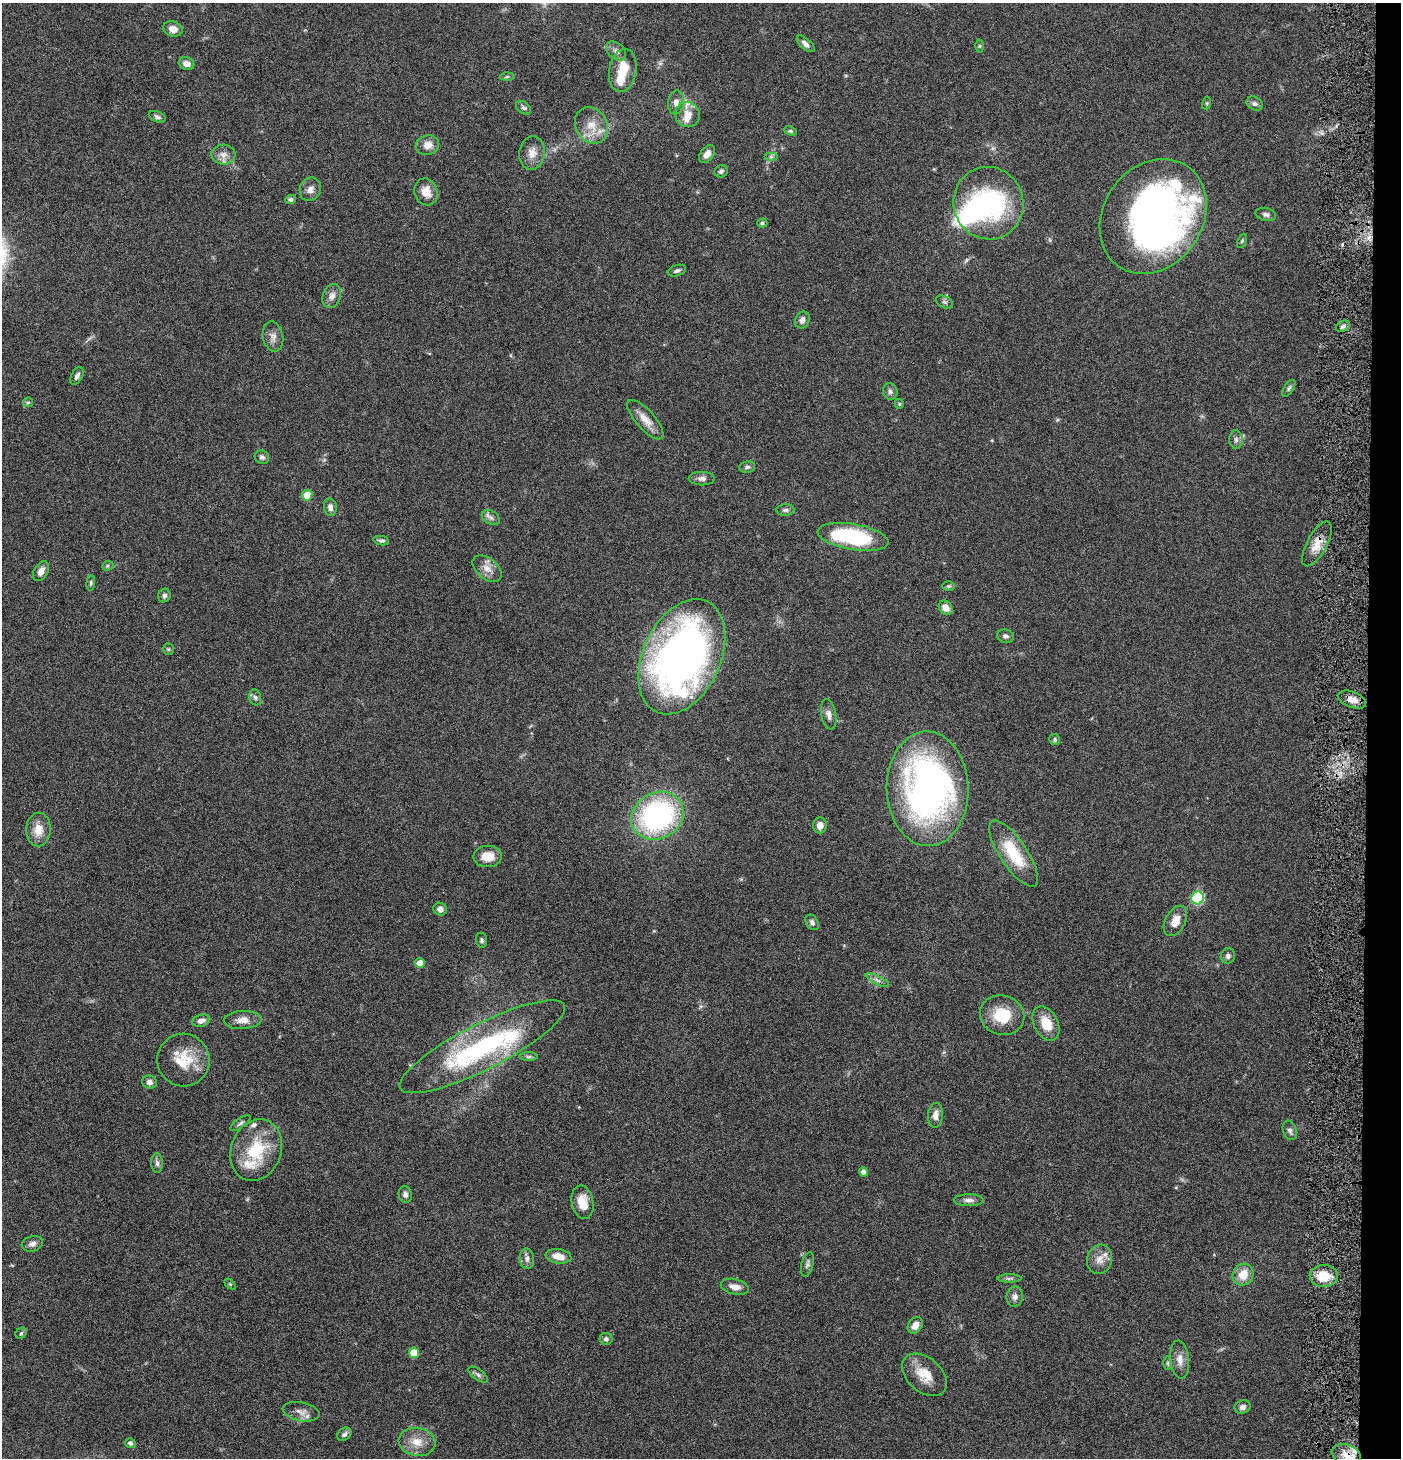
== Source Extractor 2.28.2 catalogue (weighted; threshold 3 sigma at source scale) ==
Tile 6 of 3 x 3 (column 3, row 2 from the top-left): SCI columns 2946-4344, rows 1457-2912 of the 4444 x 4370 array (HDU 1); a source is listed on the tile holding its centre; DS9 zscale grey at full resolution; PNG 1403 x 1460 px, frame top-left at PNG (2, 3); each listed source drawn as its Kron ellipse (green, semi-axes under 4 px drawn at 4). Shown black and unused: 2% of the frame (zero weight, under 4 of 8 exposures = <1% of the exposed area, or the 3 px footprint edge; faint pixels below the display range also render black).
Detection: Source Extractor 2.28.2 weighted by HDU 2 'WHT'; one run over the whole footprint, this tile lists its part. Background 0.0695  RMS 0.0042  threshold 0.0173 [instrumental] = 3 sigma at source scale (4.09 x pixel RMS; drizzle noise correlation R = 1.36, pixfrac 0.8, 0.05/0.05 arcsec/px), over >= 5 px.
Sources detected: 133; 3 inside a brighter object's white glare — neither listed nor drawn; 8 inside a brighter listed object's ellipse — not listed separately; the other 122 listed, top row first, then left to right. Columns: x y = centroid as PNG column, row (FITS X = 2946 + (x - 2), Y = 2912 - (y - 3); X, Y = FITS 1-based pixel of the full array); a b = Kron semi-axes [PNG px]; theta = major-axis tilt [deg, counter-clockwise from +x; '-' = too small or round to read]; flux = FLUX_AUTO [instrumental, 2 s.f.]
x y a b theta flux
173 29 10 7 -18 3.1
806 44 11 5 -42 1.7
979 46 6 4 89 0.48
616 51 11 7 -43 1.9
187 64 8 6 -18 2.5
623 70 22 13 80 8.6
507 77 6 4 2 0.58
676 102 12 8 82 2.4
1207 103 6 4 73 0.46
1255 103 8 6 -32 1.2
523 108 8 6 -38 1
687 114 13 12 - 4.1
157 117 9 5 -21 1
591 125 19 15 -59 7.1
790 131 6 4 -25 0.58
427 145 12 9 15 3.5
532 153 16 13 80 4.3
707 154 10 6 55 2.8
223 155 12 10 -4 2.8
771 157 7 4 0 0.84
721 171 7 6 - 0.96
310 189 12 10 67 2.5
426 192 14 11 -70 4.7
290 199 5 4 - 1.2
988 203 36 35 - 56
1266 214 10 6 -13 1.3
1153 216 61 49 56 230
762 223 5 4 - 0.64
1242 241 7 3 66 0.57
677 271 9 5 19 1.1
332 296 12 9 69 2.4
945 302 9 5 -27 1
802 320 9 7 61 1.9
1343 326 7 5 30 1.1
273 337 15 10 -78 2.6
77 376 9 5 62 1.3
1289 388 9 4 57 0.86
890 392 8 7 - 1.2
28 402 5 4 - 0.53
899 404 5 4 - 0.48
645 420 25 9 -48 4.8
1236 439 9 7 -90 1.3
262 457 7 6 - 1.1
747 467 8 5 10 0.97
702 479 13 7 0 1.8
307 495 5 5 - 7.1
330 507 9 6 -82 1.7
785 510 9 6 1 1.1
491 518 10 6 -29 1.5
853 537 36 13 -9 35
381 541 8 4 -10 1
1317 544 25 10 61 5.8
108 566 6 4 22 0.56
487 569 17 10 -39 3.7
41 571 11 7 61 2.4
91 583 8 4 85 0.68
949 586 6 5 - 0.6
164 596 7 6 - 0.95
946 608 8 6 -50 2.6
1006 636 8 6 -12 1.3
168 649 5 5 - 0.52
682 657 61 38 65 230
255 697 8 6 -73 1.1
1352 700 14 8 -22 3.3
829 714 15 7 -79 2.3
1055 740 6 5 - 0.69
928 789 57 41 -89 150
657 816 27 23 29 79
820 825 8 7 - 2.9
38 830 17 12 89 5.6
1014 854 39 13 -56 17
487 856 14 10 2 5.4
1198 898 6 6 - 37
440 909 7 6 - 1.7
1175 921 16 10 62 4.4
812 922 8 6 -58 1.2
481 940 7 5 -82 0.82
1228 956 8 7 - 1.2
420 963 5 4 - 4.9
877 980 12 4 -25 1.3
1002 1015 22 19 -18 13
243 1020 19 9 3 3.8
201 1021 9 6 17 2.1
1046 1023 18 12 -62 7.8
482 1047 92 22 27 65
529 1057 9 4 0 0.92
183 1060 26 26 - 13
149 1082 7 6 - 1.8
935 1115 12 7 86 2.5
240 1123 12 4 35 0.99
1290 1130 10 6 -70 1.4
256 1150 31 25 70 20
157 1163 10 6 -89 1.2
864 1172 4 4 - 1.8
405 1195 8 6 -78 1.5
969 1200 15 6 -1 1.8
583 1202 17 10 -80 6.2
32 1244 10 7 17 1.8
558 1256 13 7 -9 4.7
527 1259 10 7 -83 1.6
1099 1259 15 12 75 3.6
807 1264 12 6 75 1.2
1243 1275 11 10 - 6.2
1324 1276 14 11 -1 8.6
1009 1278 12 4 0 0.91
230 1284 6 4 -44 0.51
735 1287 14 7 -13 2.8
1015 1297 10 8 81 1.7
915 1325 9 6 58 3.2
21 1333 6 5 - 0.59
606 1339 6 6 - 1.1
414 1353 5 5 - 8.7
1180 1359 19 9 -84 3.4
1168 1363 6 4 90 0.6
478 1375 11 5 -35 1.2
924 1375 26 17 -41 8
1242 1407 8 6 20 1.4
301 1412 18 9 -10 2.8
344 1434 8 6 40 1.1
417 1442 18 14 -8 6
130 1443 5 5 - 1.3
1346 1455 15 10 -20 4.7
Overlapping masked pixels (flux is a lower limit): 2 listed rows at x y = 1317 544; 1346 1455
Isophote crosses this tile's border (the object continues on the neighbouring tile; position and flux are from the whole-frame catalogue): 1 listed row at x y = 1346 1455